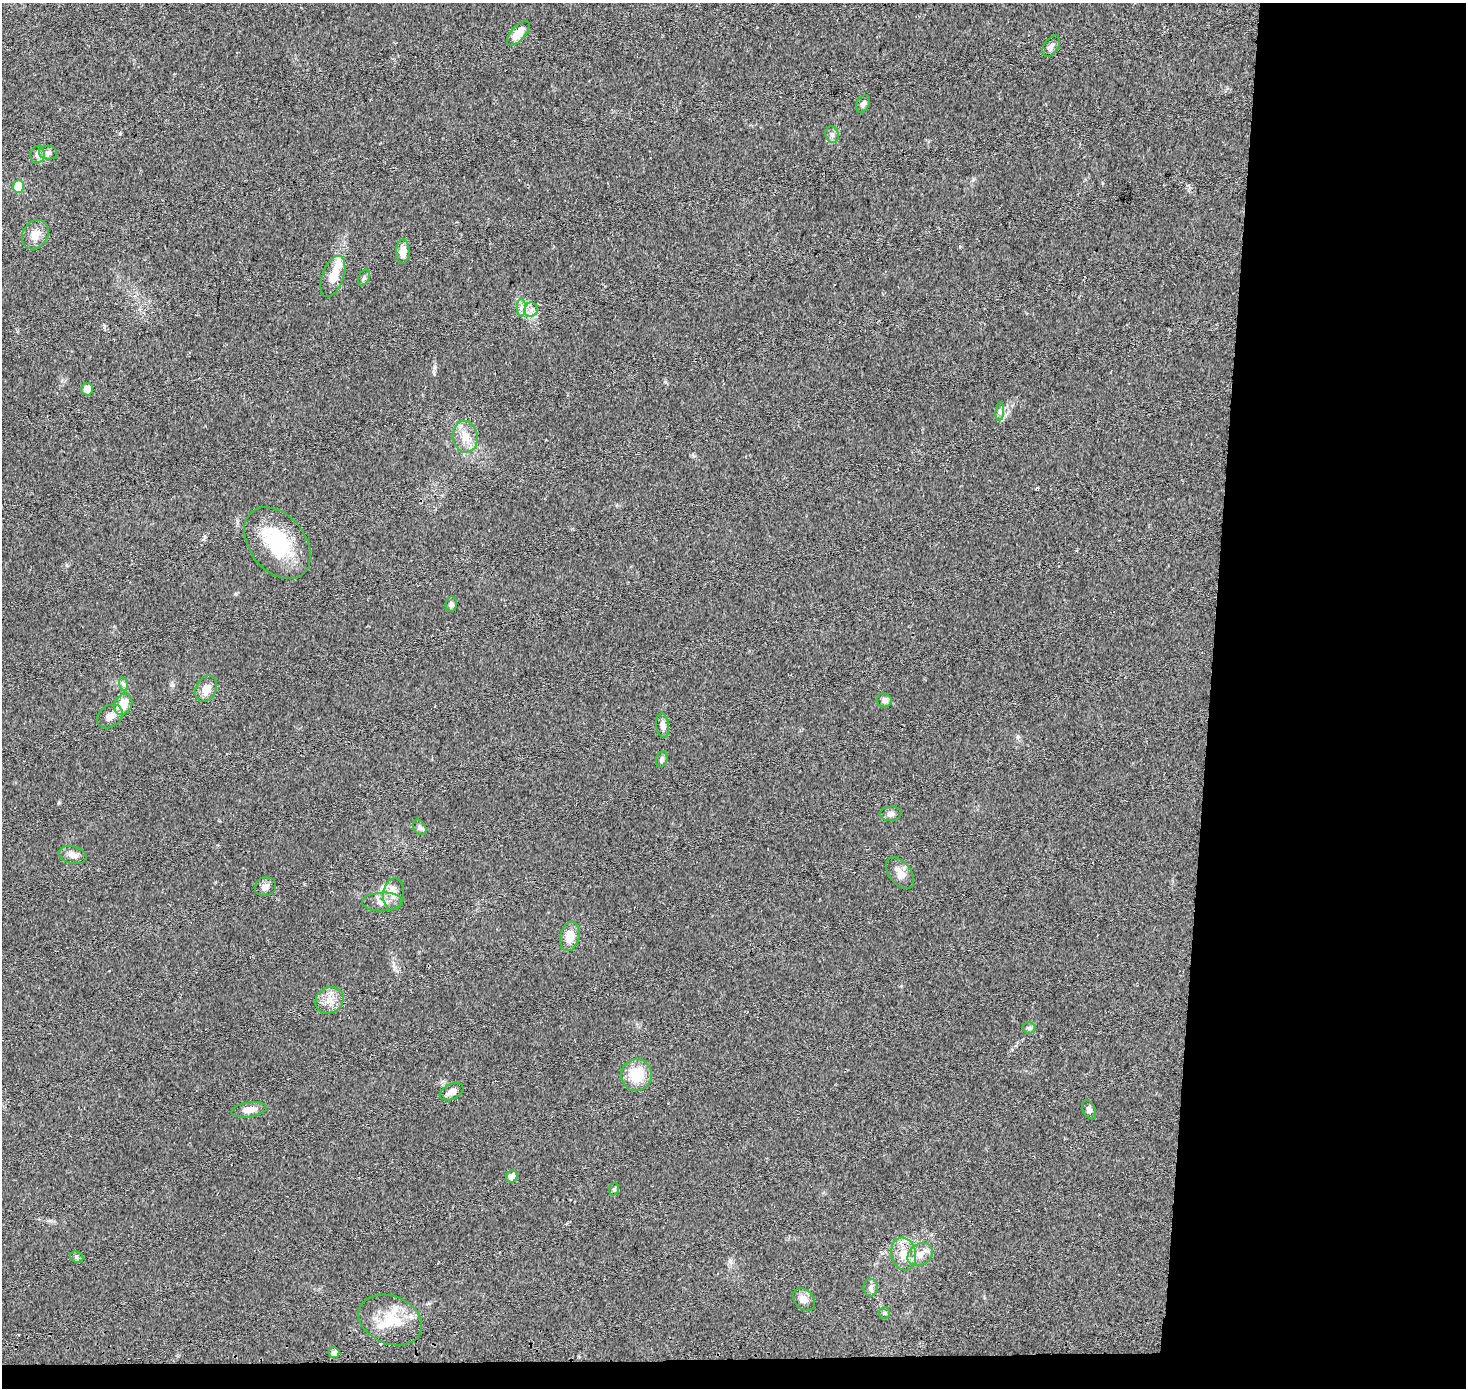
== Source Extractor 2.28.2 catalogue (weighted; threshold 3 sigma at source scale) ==
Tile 9 of 3 x 3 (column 3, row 3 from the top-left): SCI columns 2938-4401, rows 288-1673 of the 4401 x 4707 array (HDU 1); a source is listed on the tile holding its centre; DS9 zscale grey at full resolution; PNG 1468 x 1390 px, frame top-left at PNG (2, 3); each listed source drawn as its Kron ellipse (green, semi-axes under 4 px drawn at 4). Shown black and unused: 19% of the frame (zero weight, under 2 of 3 exposures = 2% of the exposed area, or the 3 px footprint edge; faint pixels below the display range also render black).
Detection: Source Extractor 2.28.2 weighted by HDU 2 'WHT'; one run over the whole footprint, this tile lists its part. Background 0.0468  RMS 0.0074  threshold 0.0335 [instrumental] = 3 sigma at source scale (4.5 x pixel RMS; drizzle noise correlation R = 1.50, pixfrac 1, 0.0396/0.0396 arcsec/px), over >= 5 px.
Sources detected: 53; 1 inside a brighter object's white glare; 1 cosmic-ray / hot-pixel residue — neither listed nor drawn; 2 inside a brighter listed object's ellipse — not listed separately; the other 49 listed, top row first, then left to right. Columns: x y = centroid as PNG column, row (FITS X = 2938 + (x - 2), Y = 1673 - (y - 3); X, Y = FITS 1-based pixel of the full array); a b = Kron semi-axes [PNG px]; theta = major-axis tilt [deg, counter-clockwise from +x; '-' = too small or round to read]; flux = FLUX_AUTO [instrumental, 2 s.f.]
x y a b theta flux
518 33 15 7 49 12
1051 46 12 7 55 2.9
863 104 9 6 60 2.5
832 135 8 6 -73 2.4
48 153 9 7 -4 2.3
37 155 9 7 85 3
18 186 6 5 - 18
35 235 15 12 58 8.2
403 252 12 7 86 7.3
333 276 21 10 70 11
364 278 8 5 63 1.7
521 308 9 4 90 2.6
531 310 7 6 - 3.2
87 389 6 6 - 5.5
1000 412 9 3 85 1.7
465 437 16 12 -81 9.7
277 543 40 28 -51 49
451 604 8 5 80 1.9
123 684 7 4 -71 1.6
206 689 14 10 62 7.9
884 700 7 7 - 3.7
123 704 11 8 61 14
110 716 14 10 37 5.3
663 725 12 6 -83 4
662 759 8 5 74 1.9
891 814 11 7 4 2.7
420 827 8 6 -56 2.1
72 855 14 9 -14 4.6
900 873 18 11 -53 6.9
265 887 11 9 18 3.8
394 894 15 10 84 7.3
382 902 20 9 1 6.9
570 936 15 9 76 9.7
329 1000 14 12 35 8.6
1029 1028 6 6 - 1.4
636 1075 16 15 - 22
452 1092 12 7 24 4.4
249 1110 18 7 8 5.4
1089 1110 10 6 -64 2.4
512 1176 6 5 - 7.6
614 1189 6 5 - 1.1
904 1254 16 12 -77 11
920 1254 14 10 37 7.2
77 1257 7 5 -24 1.5
871 1288 9 7 -83 2.8
804 1299 13 9 -45 5.1
884 1313 6 5 - 1.2
390 1320 33 24 -22 25
334 1353 5 5 - 3
Unlisted compact peaks at least as high as the median listed source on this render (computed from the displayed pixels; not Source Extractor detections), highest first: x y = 665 382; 59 802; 172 685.